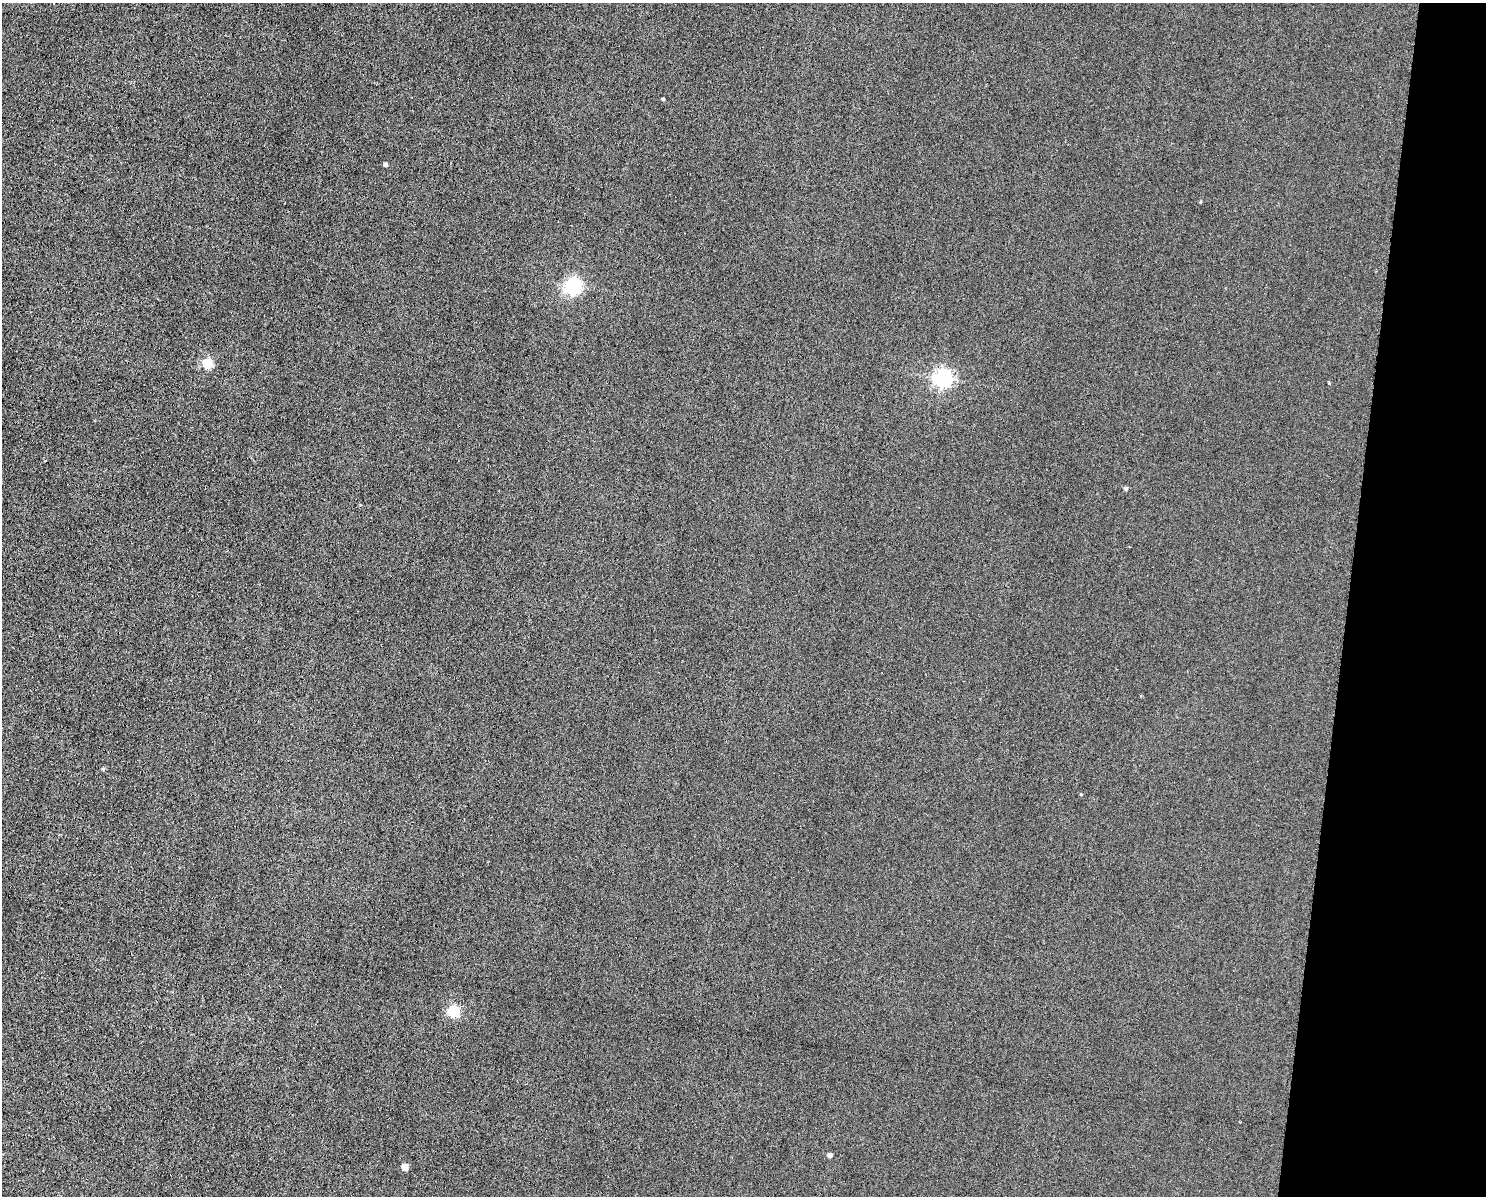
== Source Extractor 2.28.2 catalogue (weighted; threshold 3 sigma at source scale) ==
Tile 6 of 3 x 4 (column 3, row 2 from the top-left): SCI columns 3199-4682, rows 2391-3584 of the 4800 x 4779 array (HDU 1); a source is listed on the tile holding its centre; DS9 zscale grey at full resolution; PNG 1488 x 1198 px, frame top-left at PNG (2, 3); no overlay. Shown black and unused: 9% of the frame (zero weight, under 3 of 6 exposures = <1% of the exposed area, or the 3 px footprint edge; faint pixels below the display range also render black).
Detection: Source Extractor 2.28.2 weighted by HDU 2 'WHT'; one run over the whole footprint, this tile lists its part. Background 0.00826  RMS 0.0031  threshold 0.0128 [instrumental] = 3 sigma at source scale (4.09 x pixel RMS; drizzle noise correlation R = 1.36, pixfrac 0.8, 0.05/0.05 arcsec/px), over >= 5 px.
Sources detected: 13; all 13 listed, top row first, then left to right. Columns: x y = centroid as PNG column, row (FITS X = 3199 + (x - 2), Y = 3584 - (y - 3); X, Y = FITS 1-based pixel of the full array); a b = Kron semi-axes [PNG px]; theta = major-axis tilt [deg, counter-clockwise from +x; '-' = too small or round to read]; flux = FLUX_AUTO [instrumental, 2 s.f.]
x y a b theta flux
663 99 4 3 - 0.39
385 165 4 4 - 0.82
1200 202 4 3 - 0.23
573 286 7 6 - 90
208 364 5 5 - 20
942 379 7 7 - 110
1329 383 3 3 - 0.33
1125 489 5 5 - 0.61
103 769 5 4 - 0.39
1081 794 4 4 - 0.33
453 1011 6 5 - 31
830 1155 5 4 - 1.2
405 1167 5 5 - 4.3